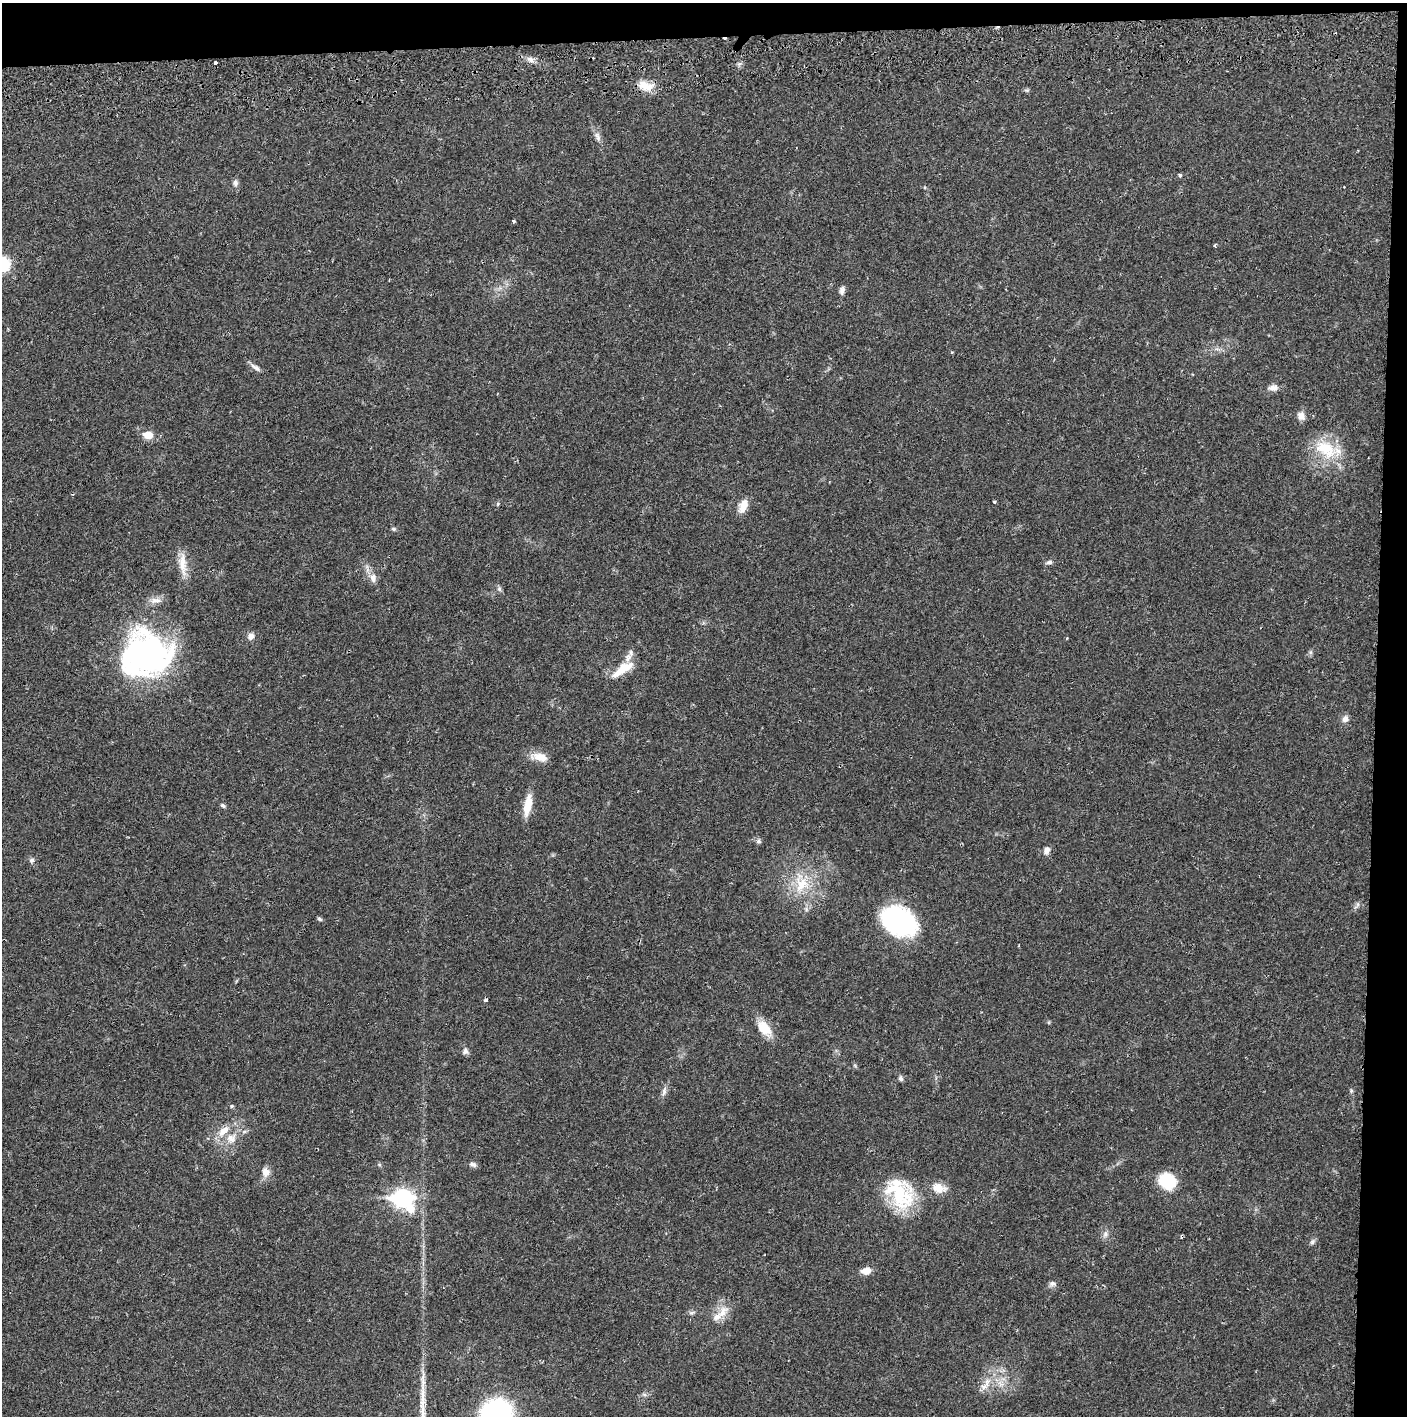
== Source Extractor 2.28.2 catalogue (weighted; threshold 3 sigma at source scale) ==
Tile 3 of 3 x 3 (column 3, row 1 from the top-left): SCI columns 2815-4219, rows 2885-4298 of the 4226 x 4357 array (HDU 1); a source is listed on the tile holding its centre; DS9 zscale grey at full resolution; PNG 1409 x 1418 px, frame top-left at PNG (2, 3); no overlay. Shown black and unused: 5% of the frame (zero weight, under 2 of 3 exposures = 3% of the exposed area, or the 3 px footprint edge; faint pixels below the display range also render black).
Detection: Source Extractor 2.28.2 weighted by HDU 2 'WHT'; one run over the whole footprint, this tile lists its part. Background 0.0213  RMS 0.0035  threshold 0.0156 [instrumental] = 3 sigma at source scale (4.5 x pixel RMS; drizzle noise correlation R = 1.50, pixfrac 1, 0.05/0.05 arcsec/px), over >= 5 px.
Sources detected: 67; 2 cosmic-ray / hot-pixel residue — not listed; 1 inside a brighter listed object's ellipse — not listed separately; the other 64 listed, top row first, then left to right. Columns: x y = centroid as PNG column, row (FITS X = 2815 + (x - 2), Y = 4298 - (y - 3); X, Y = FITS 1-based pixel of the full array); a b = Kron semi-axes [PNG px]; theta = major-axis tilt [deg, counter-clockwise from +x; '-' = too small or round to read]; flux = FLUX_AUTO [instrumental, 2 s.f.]
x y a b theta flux
531 60 10 6 -44 1.5
215 62 3 3 - 1.3
645 86 20 11 -14 5.2
1027 90 7 4 0 0.52
597 136 14 6 -63 1.7
1180 175 5 4 - 0.6
235 183 8 7 - 1.1
514 221 3 3 - 0.6
1215 245 5 3 - 0.39
842 291 11 6 81 1.3
256 368 15 5 -34 1.5
1273 388 13 8 1 1.9
1301 416 12 9 -62 2
148 435 10 7 -7 4.2
1326 449 35 20 -30 14
994 502 4 3 - 0.5
498 504 5 4 - 0.4
743 506 15 8 70 4.3
393 529 6 5 - 0.53
1049 562 9 5 13 0.92
183 564 34 10 -85 5
373 578 12 8 -76 2.2
499 589 7 4 -89 0.65
156 600 17 7 3 2.2
251 636 9 8 - 1.6
1067 638 4 2 - 0.26
145 654 57 50 11 83
620 671 34 12 41 7.2
1345 719 9 7 61 1.6
540 757 20 10 -13 4.4
223 805 7 5 -32 0.66
528 805 26 8 79 5.9
758 841 8 6 -81 0.84
1047 850 9 6 71 1.8
32 860 7 6 - 0.9
803 883 27 17 -43 11
1358 904 7 4 -90 0.65
319 919 7 4 -28 0.57
899 921 35 25 -26 48
764 1028 22 13 -51 6.5
465 1051 9 7 -87 1.2
901 1079 7 5 -65 0.87
1351 1091 5 5 - 0.51
664 1092 14 6 74 1.5
232 1106 5 4 - 0.43
223 1131 19 10 45 4.7
231 1138 15 12 11 4
473 1164 10 6 -14 1.1
266 1172 13 10 -79 2.5
1167 1181 17 14 -36 15
938 1188 16 11 -13 4.8
899 1195 38 33 -41 22
403 1198 10 8 -28 120
1105 1234 8 6 86 1.2
1182 1236 4 2 - 0.44
1312 1242 8 6 47 0.89
866 1271 10 7 8 3.3
1052 1284 9 7 -11 1.1
723 1312 21 11 55 4.7
692 1313 8 4 9 0.72
985 1385 24 7 55 3.9
644 1394 7 4 -19 0.61
423 1395 17 7 -90 3.4
497 1413 20 19 - 75
Overlapping masked pixels (flux is a lower limit): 1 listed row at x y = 1182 1236
Isophote crosses this tile's border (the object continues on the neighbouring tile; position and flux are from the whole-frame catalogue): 1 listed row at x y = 497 1413